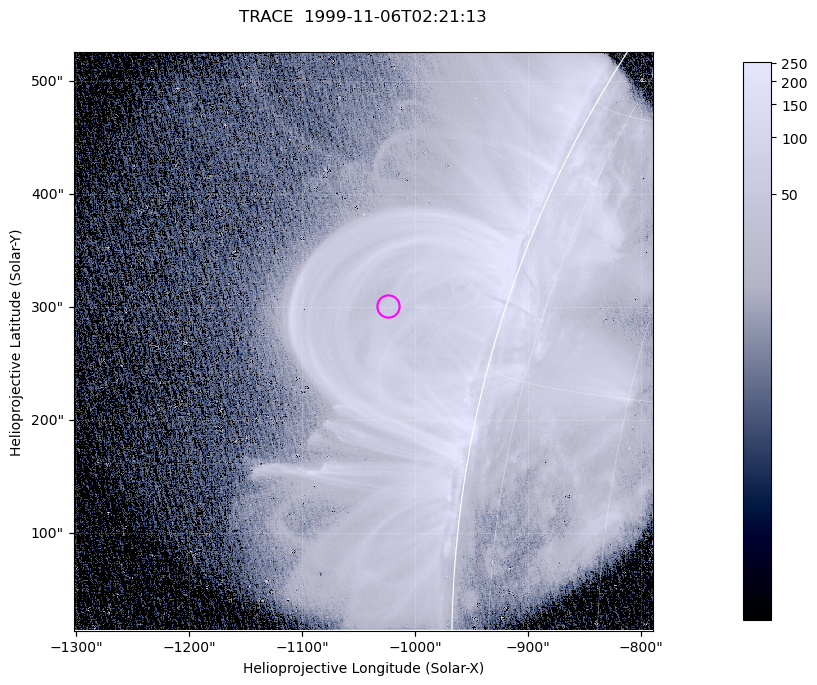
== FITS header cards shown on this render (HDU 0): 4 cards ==
TELESCOP= 'TRACE   '           / Telescope
DATE_OBS= '1999-11-06T02:21:13.938' / Date/Time of Image
CTYPE1  = 'Solar-x '           / Type of Axis1
CTYPE2  = 'Solar-y '           / Type of Axis2

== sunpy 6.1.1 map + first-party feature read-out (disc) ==
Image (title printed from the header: TRACE  1999-11-06T02:21:13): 1024 x 1024 px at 0.5 arcsec/px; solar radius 968 arcsec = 1935 px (partial field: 2.2% of the solar disc is inside the frame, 25% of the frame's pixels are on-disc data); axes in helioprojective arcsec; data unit not stated in the header (colour bar unlabelled)
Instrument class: DISC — disc imager (sunpy class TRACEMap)
Bright regions (active regions / flare kernels): reference = the on-disc median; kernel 9 px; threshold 5 sigma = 132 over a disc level ~29.1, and >= 1.15x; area >= 1048 px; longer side >= 12 px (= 6 arcsec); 0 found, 0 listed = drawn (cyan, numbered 1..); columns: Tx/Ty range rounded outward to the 1 arcsec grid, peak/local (2 s.f.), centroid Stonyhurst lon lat
Off-limb structures (1.02-1.3 R_sun): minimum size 400 px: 8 found; the strongest spans PA ~70..80 deg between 1.02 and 1.23 R_sun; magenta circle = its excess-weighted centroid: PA ~75 deg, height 1.1 R_sun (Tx ~-1024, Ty ~301 arcsec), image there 1.7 x the reference